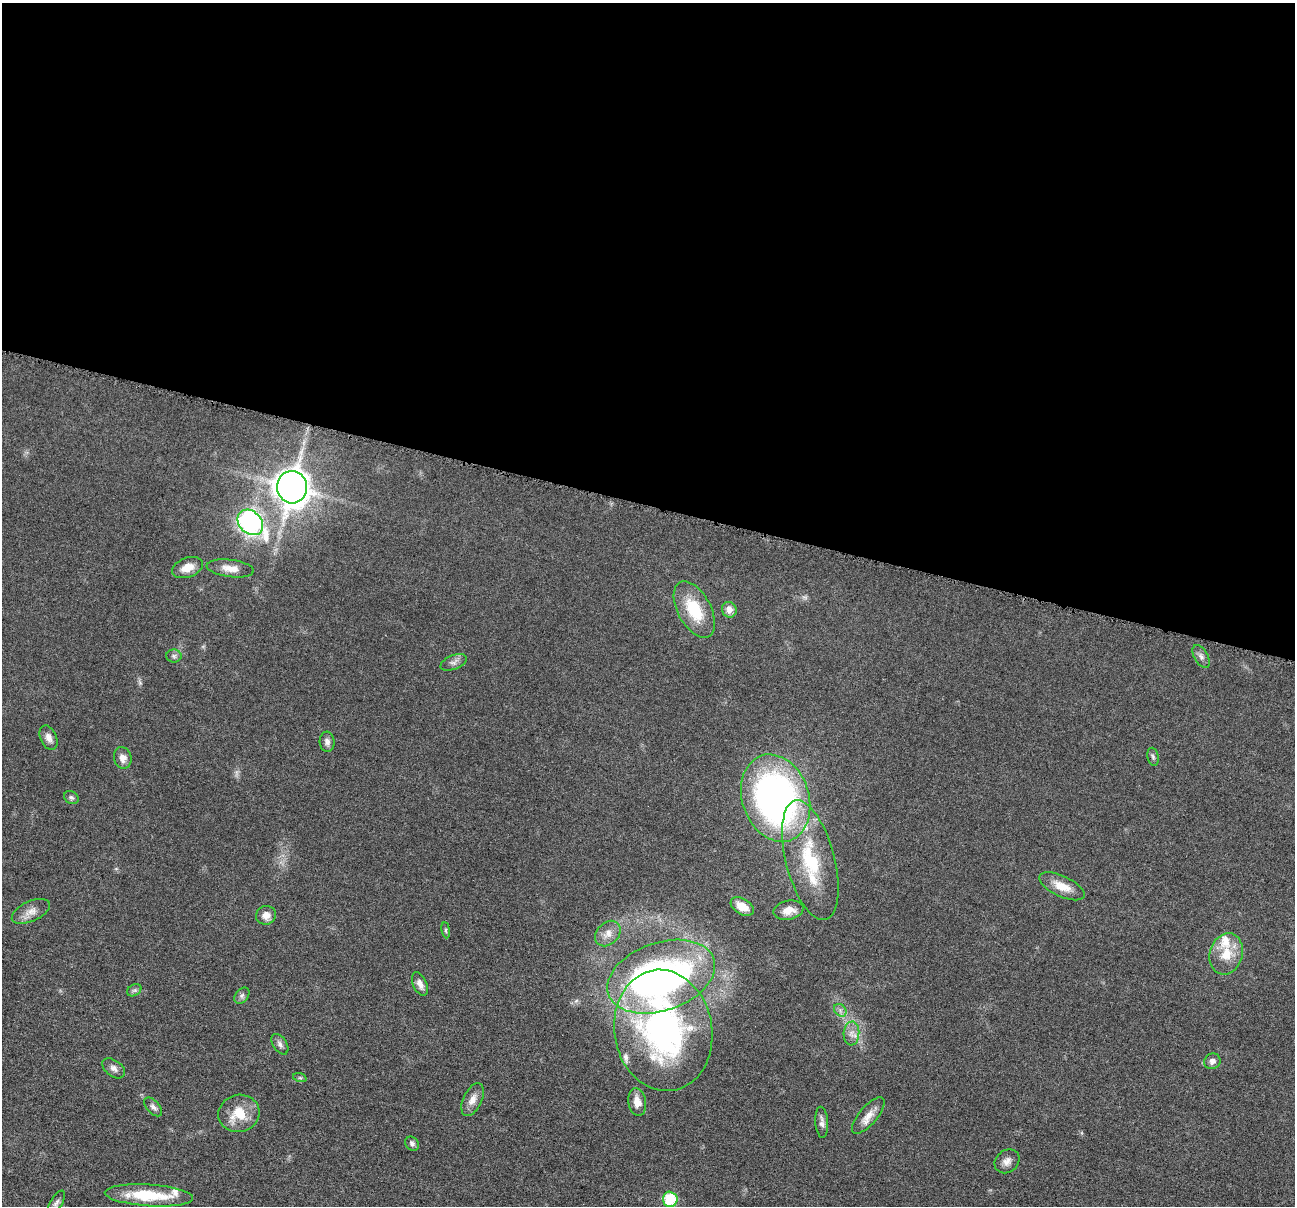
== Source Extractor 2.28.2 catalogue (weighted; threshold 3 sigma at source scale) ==
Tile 3 of 4 x 4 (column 3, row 1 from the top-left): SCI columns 2592-3884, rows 3867-5070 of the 5181 x 5200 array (HDU 1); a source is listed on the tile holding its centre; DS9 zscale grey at full resolution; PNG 1297 x 1208 px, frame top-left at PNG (2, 3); each listed source drawn as its Kron ellipse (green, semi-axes under 4 px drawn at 4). Shown black and unused: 42% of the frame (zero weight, under 4 of 8 exposures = <1% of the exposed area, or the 3 px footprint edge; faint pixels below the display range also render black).
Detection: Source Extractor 2.28.2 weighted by HDU 2 'WHT'; one run over the whole footprint, this tile lists its part. Background 0.0363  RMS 0.0033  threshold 0.0133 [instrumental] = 3 sigma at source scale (4.09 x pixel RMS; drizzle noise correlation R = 1.36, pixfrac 0.8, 0.05/0.05 arcsec/px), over >= 5 px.
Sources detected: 52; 1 inside a brighter object's white glare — neither listed nor drawn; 5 inside a brighter listed object's ellipse — not listed separately; the other 46 listed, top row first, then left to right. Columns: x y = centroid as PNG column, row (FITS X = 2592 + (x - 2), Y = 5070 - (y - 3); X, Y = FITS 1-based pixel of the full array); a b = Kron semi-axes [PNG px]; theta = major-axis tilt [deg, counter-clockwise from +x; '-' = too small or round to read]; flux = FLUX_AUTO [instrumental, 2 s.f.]
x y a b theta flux
292 487 16 15 - 330
250 522 14 11 -44 82
187 568 16 9 21 3.8
230 568 24 8 -7 3.3
694 610 31 16 -62 13
729 610 8 7 - 2.6
174 656 8 6 -1 0.83
1201 656 12 7 -60 1.2
454 662 14 7 22 1.4
49 738 13 8 -66 1.9
327 742 10 7 -85 1.2
1153 757 9 5 -79 0.74
123 758 11 8 -75 2.3
71 797 8 6 -36 0.72
776 798 45 33 -71 120
810 860 61 24 -75 23
1062 886 25 10 -25 4.9
742 906 13 7 -32 4.4
788 910 15 9 12 3.2
31 911 20 10 24 3
266 915 10 9 - 2.4
446 930 8 4 -82 0.54
608 933 14 11 45 2.8
1226 954 21 16 73 7
661 977 56 34 19 110
420 984 12 7 -65 1.8
134 990 7 5 30 0.71
242 996 9 6 50 0.89
840 1010 7 5 -46 1
663 1030 61 49 -80 90
851 1033 12 8 86 2
280 1044 11 6 -56 1.2
1212 1061 8 7 - 1.3
114 1068 13 8 -36 1.5
300 1078 7 4 -19 0.46
472 1100 17 9 65 2.6
637 1102 14 9 -81 3
153 1107 11 6 -47 1.1
239 1113 21 18 14 7.7
868 1116 23 9 49 3.3
822 1122 15 6 -86 1.5
412 1144 7 6 - 0.91
1007 1161 13 11 40 2
149 1195 44 11 -4 13
670 1199 8 7 - 13
56 1203 14 6 60 1.2